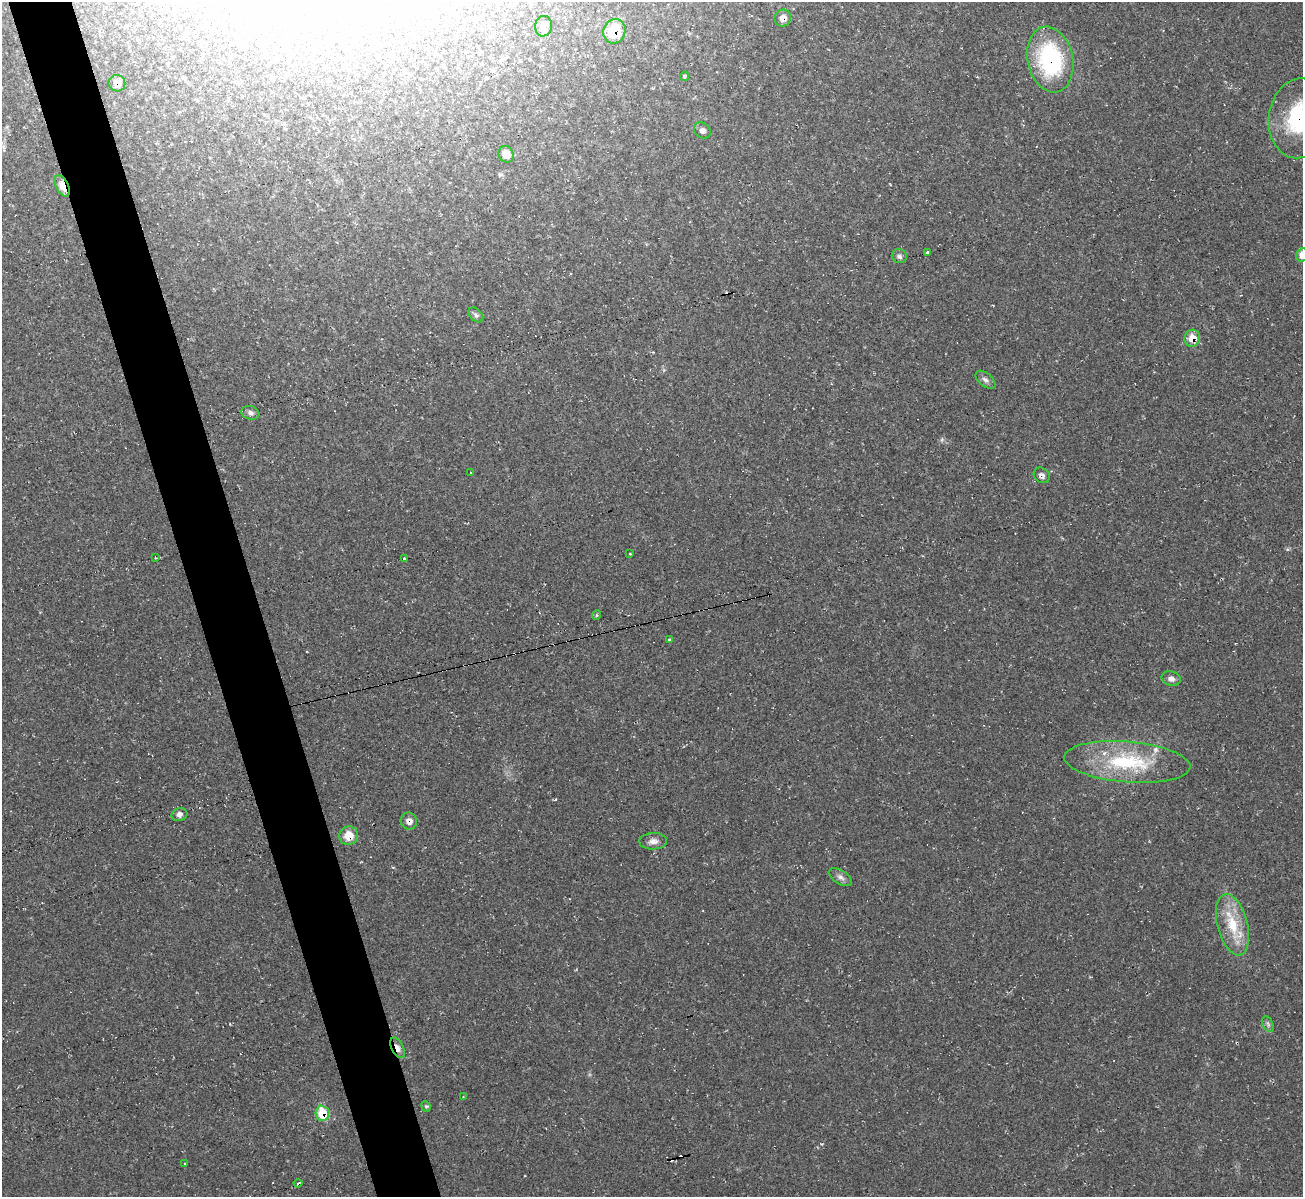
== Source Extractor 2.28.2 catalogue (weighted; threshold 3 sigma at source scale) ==
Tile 11 of 4 x 4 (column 3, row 3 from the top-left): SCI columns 2602-3902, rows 1337-2531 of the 5202 x 5184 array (HDU 1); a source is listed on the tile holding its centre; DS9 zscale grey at full resolution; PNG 1305 x 1199 px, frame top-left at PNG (2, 2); each listed source drawn as its Kron ellipse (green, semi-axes under 4 px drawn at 4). Shown black and unused: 5% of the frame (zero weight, under 2 of 3 exposures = <1% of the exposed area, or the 3 px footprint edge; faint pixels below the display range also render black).
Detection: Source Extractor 2.28.2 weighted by HDU 2 'WHT'; one run over the whole footprint, this tile lists its part. Background 0.0513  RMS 0.0069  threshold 0.031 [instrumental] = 3 sigma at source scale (4.5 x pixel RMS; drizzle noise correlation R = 1.50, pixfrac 1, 0.05/0.05 arcsec/px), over >= 5 px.
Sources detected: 45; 1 inside a brighter object's white glare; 4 cosmic-ray / hot-pixel residue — neither listed nor drawn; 1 inside a brighter listed object's ellipse — not listed separately; the other 39 listed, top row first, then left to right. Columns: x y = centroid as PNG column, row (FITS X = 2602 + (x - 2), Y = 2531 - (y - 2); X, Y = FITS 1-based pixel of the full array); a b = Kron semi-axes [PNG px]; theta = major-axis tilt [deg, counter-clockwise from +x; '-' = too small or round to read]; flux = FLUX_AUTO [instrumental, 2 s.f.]
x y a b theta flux
783 18 8 8 - 4.5
543 26 10 8 84 7.4
614 31 12 11 - 20
1050 59 33 22 -78 76
685 76 5 3 - 0.95
117 83 8 8 - 4
1299 118 40 30 82 61
702 130 9 7 -42 2.6
506 154 8 7 - 6.5
62 186 11 6 -64 6
927 253 3 3 - 2.5
1302 255 7 6 - 7.5
899 256 7 7 - 2.1
476 315 9 5 -45 2
1192 338 8 7 - 10
985 380 12 6 -40 2.7
250 413 9 6 -16 2.4
470 473 3 2 - 0.73
1042 475 8 7 - 2.6
630 554 3 2 - 0.5
156 558 3 2 - 1.5
404 558 3 2 - 0.76
597 615 5 3 - 0.77
669 639 3 3 - 0.81
1171 679 10 7 -13 3.3
1127 762 63 20 -5 54
179 815 8 6 19 2.4
409 821 8 8 - 4.2
349 836 9 9 - 9.5
653 841 14 8 2 3.9
840 877 13 6 -32 2.9
1232 925 31 15 -75 23
1268 1024 8 5 -65 1.6
398 1048 11 6 -62 4.2
463 1097 4 3 - 0.5
426 1106 5 4 - 1.1
322 1113 8 6 -87 24
185 1164 3 2 - 0.61
298 1183 4 3 - 0.72
Overlapping masked pixels (flux is a lower limit): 11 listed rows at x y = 783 18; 614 31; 1050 59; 117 83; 1299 118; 62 186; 1192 338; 409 821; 349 836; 398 1048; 322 1113
Isophote crosses this tile's border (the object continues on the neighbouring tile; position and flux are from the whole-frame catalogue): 2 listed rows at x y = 1299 118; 1302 255